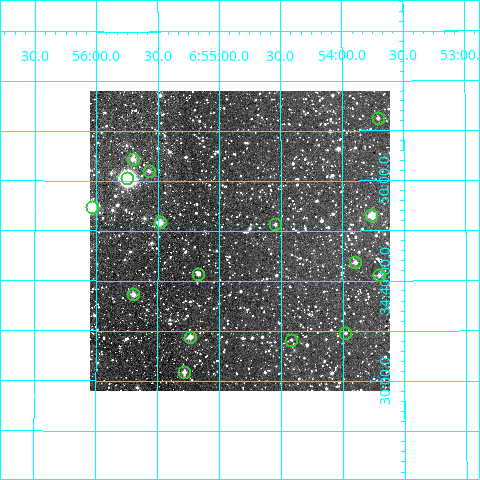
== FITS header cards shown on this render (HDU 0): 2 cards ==
NAXIS1  =                  300
NAXIS2  =                  300

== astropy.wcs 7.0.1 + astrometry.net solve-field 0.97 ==
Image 300 x 300 px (HDU 0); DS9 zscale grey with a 90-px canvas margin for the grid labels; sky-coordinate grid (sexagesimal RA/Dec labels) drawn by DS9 from the SOLVED WCS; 16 Tycho-2 reference stars matched to detected sources circled (green)
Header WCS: RA---TAN/DEC--TAN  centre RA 06:54:50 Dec +34:44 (103.71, +34.73 deg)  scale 6 arcsec/px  FOV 30.0' x 30.0'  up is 0 deg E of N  parity normal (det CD < 0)
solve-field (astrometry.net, Tycho-2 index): VERIFIED the header's WCS against the Tycho-2 star catalogue (16 matches, 0 conflicts) and refined it, rather than solving blind
Solved WCS: RA---TAN-SIP/DEC--TAN-SIP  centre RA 06:54:50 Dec +34:44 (103.71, +34.73 deg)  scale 6 arcsec/px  FOV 30.0' x 30.0'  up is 0 deg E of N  parity normal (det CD < 0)
The solver's refit moves the header's centre by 0.84 arcsec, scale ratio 1.001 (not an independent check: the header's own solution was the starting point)
Tycho-2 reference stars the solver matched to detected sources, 16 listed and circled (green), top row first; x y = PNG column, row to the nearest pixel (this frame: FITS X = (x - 90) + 1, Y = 300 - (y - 91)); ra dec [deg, ICRS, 3 dp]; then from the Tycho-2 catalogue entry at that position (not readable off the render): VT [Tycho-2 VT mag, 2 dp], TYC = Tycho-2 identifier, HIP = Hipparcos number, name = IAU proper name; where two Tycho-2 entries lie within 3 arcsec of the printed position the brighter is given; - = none
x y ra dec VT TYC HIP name
378 118 103.427 +34.938 11.73 2444-1003-1 - -
133 159 103.926 +34.870 11.52 2445-534-1 - -
149 171 103.894 +34.850 11.21 2445-1724-1 - -
127 178 103.936 +34.837 8.44 2445-2312-1 33314 -
92 207 104.008 +34.790 9.94 2445-2059-1 - -
371 215 103.441 +34.776 10.29 2444-1056-1 - -
160 222 103.871 +34.764 10.75 2445-1842-1 - -
275 224 103.636 +34.761 11.49 2445-1860-1 - -
355 262 103.474 +34.697 10.42 2444-26-1 - -
198 274 103.792 +34.678 10.84 2445-2057-1 - -
379 275 103.426 +34.676 10.82 2444-969-1 - -
133 294 103.925 +34.644 10.95 2445-2351-1 - -
345 333 103.494 +34.580 11.48 2444-38-1 - -
190 337 103.808 +34.573 10.00 2445-2401-1 - -
291 340 103.604 +34.569 12.24 2445-2239-1 - -
184 372 103.821 +34.515 10.71 2445-2326-1 - -